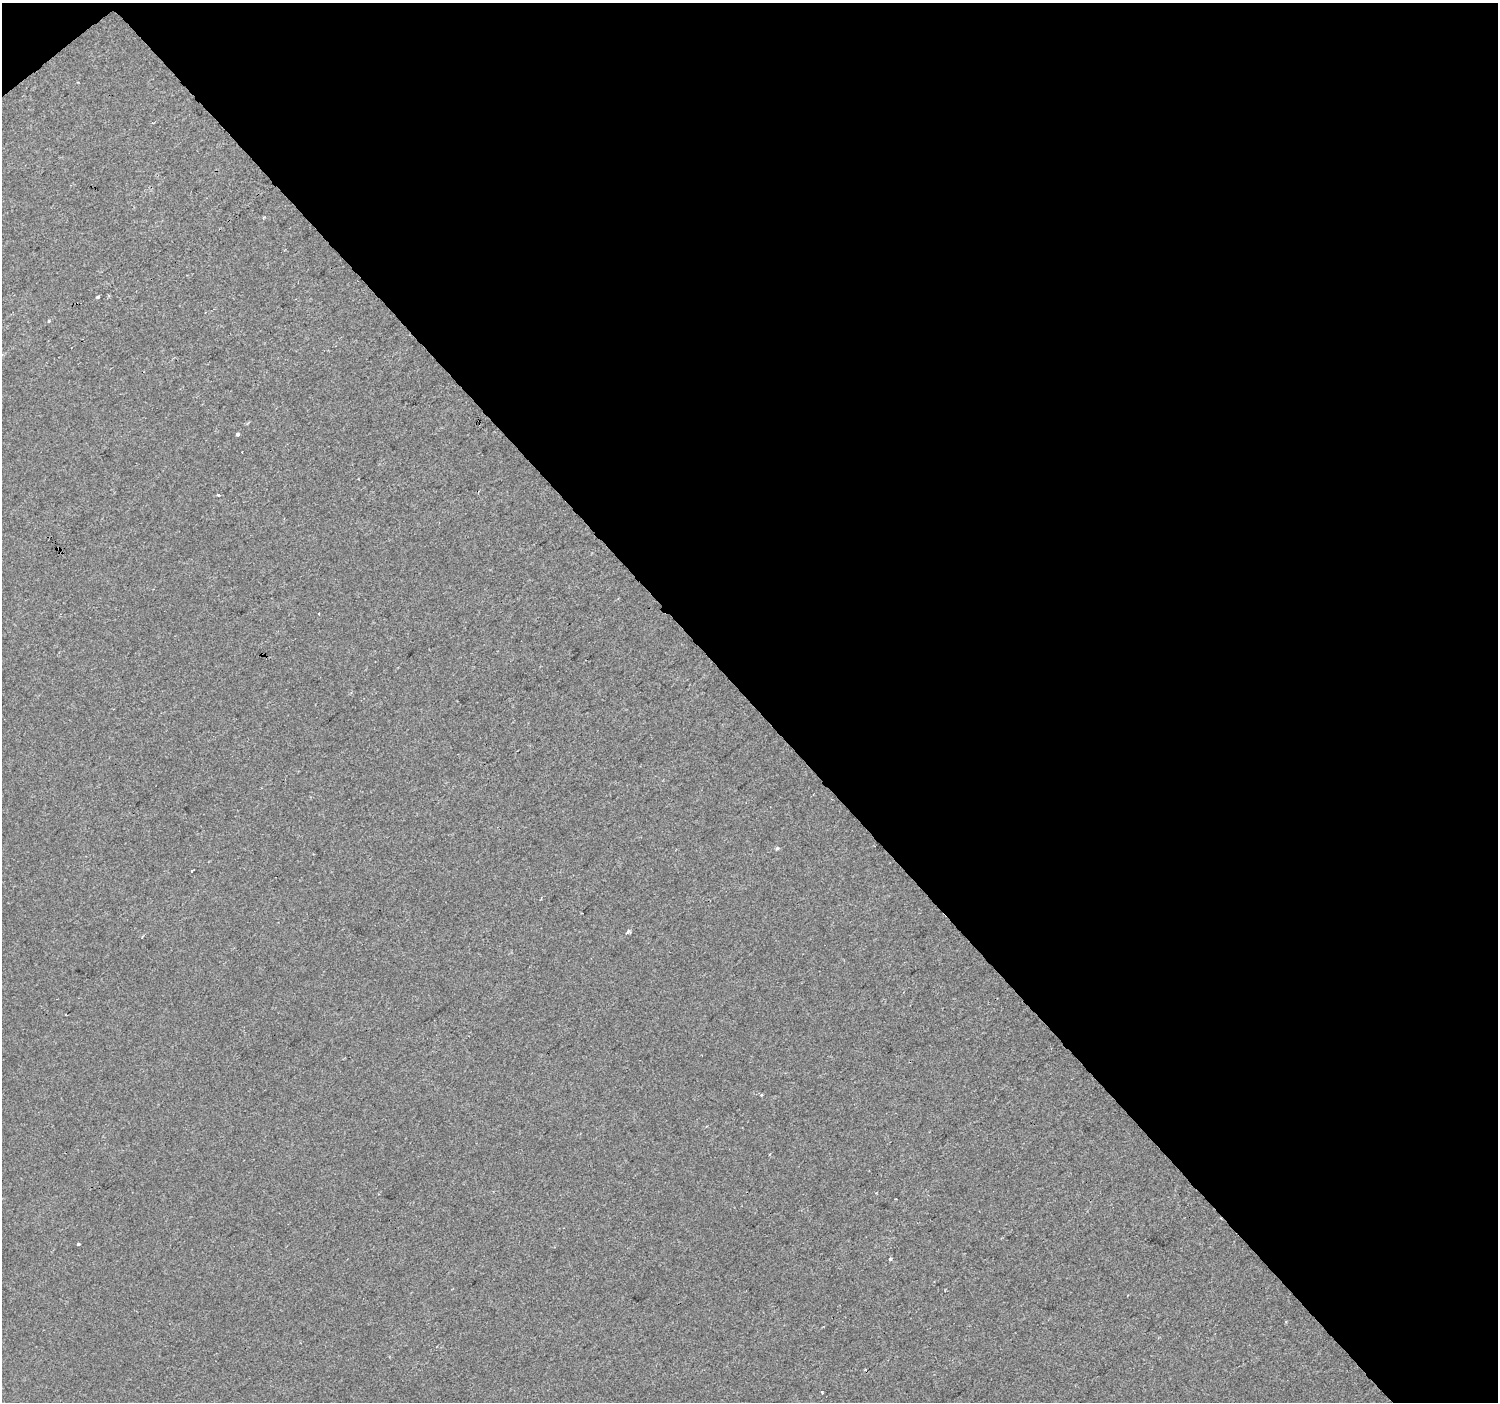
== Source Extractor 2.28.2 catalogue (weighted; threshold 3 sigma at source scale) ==
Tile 2 of 2 x 2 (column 2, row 1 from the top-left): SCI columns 1497-2992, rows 1479-2878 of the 2993 x 2976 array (HDU 1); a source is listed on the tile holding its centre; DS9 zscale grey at full resolution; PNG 1500 x 1404 px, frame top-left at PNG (2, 3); no overlay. Shown black and unused: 50% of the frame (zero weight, under 2 of 3 exposures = <1% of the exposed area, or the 3 px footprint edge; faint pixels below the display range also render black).
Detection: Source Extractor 2.28.2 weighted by HDU 2 'WHT'; one run over the whole footprint, this tile lists its part. Background -2.79e-04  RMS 0.004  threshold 0.0179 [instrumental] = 3 sigma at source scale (4.5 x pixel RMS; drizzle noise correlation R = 1.50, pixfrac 1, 0.0396/0.0396 arcsec/px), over >= 5 px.
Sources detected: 14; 2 cosmic-ray / hot-pixel residue — not listed; the other 12 listed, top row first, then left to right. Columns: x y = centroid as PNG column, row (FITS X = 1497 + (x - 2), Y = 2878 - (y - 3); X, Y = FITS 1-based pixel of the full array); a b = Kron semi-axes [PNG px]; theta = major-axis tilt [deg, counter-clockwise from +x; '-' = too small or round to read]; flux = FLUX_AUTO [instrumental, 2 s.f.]
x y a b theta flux
263 217 4 3 - 0.49
97 297 3 3 - 1.7
49 321 4 3 - 0.35
237 434 4 3 - 1.4
218 495 3 3 - 0.67
318 613 3 3 - 0.76
777 848 5 3 - 0.95
628 932 4 3 - 2.1
761 1095 3 2 - 0.68
78 1244 3 3 - 1.1
890 1259 4 3 - 0.53
822 1392 3 3 - 1.7